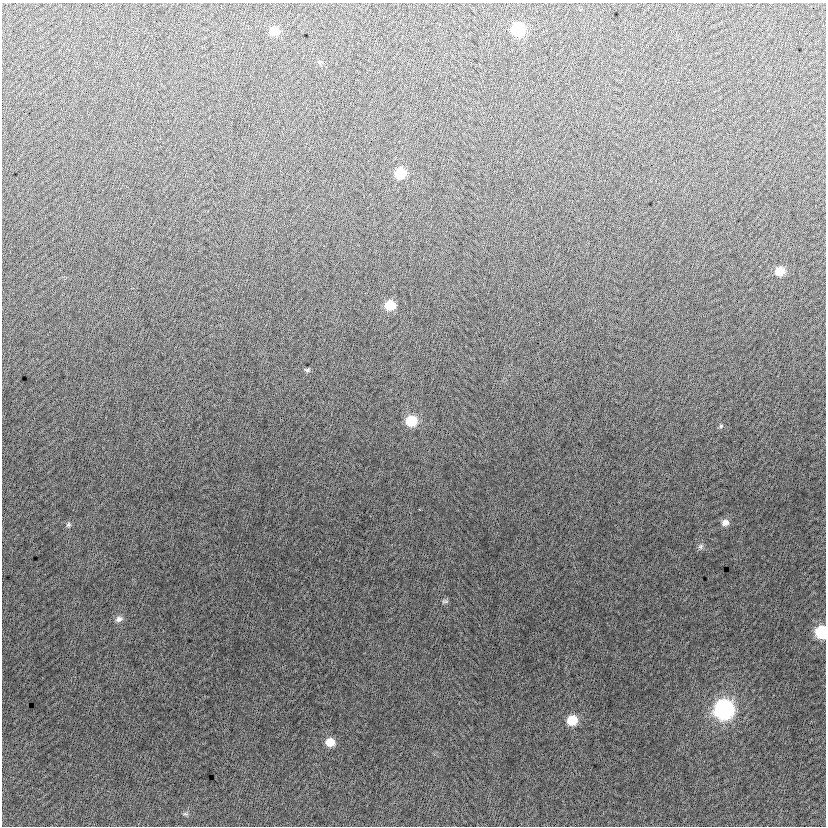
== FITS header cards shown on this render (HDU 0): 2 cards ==
NAXIS1  =                  824
NAXIS2  =                  824

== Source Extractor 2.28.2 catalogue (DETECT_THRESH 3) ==
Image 824 x 824 px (HDU 0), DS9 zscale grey, 1 PNG px = 1 image px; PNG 828 x 828 px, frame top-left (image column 1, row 824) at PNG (2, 3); no overlay
Background -6.88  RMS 13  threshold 37.6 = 3 sigma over >= 5 px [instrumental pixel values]
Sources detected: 18; all 18 listed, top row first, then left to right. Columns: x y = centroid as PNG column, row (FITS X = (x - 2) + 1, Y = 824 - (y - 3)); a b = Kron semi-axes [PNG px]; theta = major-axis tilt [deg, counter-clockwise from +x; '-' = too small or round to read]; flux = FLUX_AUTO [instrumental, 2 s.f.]
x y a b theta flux
518 29 9 9 - 52000
274 31 9 9 - 11000
400 173 9 9 - 23000
780 271 9 9 - 11000
390 305 9 8 - 17000
307 370 8 5 0 1600
411 421 10 10 - 21000
721 426 6 5 - 1400
725 522 10 9 - 5000
68 525 7 6 - 2100
701 546 8 7 - 2700
445 601 9 5 0 1800
119 619 10 8 22 3800
821 632 9 8 - 43000
724 709 11 10 - 240000
572 720 10 9 - 17000
330 742 9 9 - 11000
185 814 8 5 -19 1600
At the frame edge (FLAGS 8, measured only in part): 1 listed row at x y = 821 632